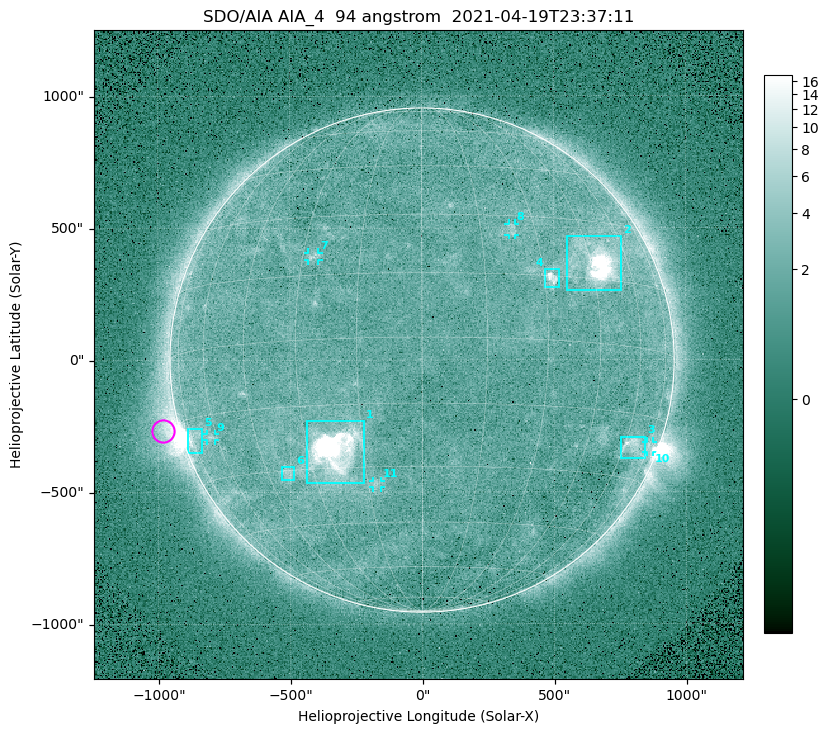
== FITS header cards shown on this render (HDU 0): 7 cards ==
TELESCOP= 'SDO/AIA '
INSTRUME= 'AIA_4   '
WAVELNTH=                   94
WAVEUNIT= 'angstrom'
DATE-OBS= '2021-04-19T23:37:11.14'
CTYPE1  = 'HPLN-TAN'
CTYPE2  = 'HPLT-TAN'

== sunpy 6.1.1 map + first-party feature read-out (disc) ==
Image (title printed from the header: SDO/AIA AIA_4  94 angstrom  2021-04-19T23:37:11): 512 x 512 px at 4.8 arcsec/px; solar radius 955 arcsec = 199 px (full disc in frame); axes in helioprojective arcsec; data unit not stated in the header (colour bar unlabelled)
Orientation: roll -0.138 deg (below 1 deg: not rotated)
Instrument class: DISC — disc imager (sunpy class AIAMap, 94 A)
Bright regions (active regions / flare kernels): reference = the median radial profile (limb darkening/brightening removed); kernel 5 px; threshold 5 sigma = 2.54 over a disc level ~1.78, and >= 1.15x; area >= 9 px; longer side >= 5 px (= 24 arcsec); searched inside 0.97 R_sun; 11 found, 11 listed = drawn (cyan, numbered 1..; 5 of them under ~33 arcsec drawn as corner ticks so the feature stays visible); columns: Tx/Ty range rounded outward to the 10 arcsec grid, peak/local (2 s.f.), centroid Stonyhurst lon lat
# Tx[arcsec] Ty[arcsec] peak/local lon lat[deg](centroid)
1 -440..-220 -470..-230 830 -23 -26
2 550..760 260..470 64 +47 +19
3 750..850 -380..-290 4.3 +64 -22
4 460..520 270..350 6.9 +32 +14
5 -890..-830 -350..-260 6.2 -73 -19
6 -540..-480 -450..-400 3 -38 -31
7 -430..-390 380..410 3.1 -27 +20
8 330..360 470..520 2.9 +23 +26
9 -820..-780 -300..-280 2.9 -63 -20
10 850..880 -350..-310 2.9 +75 -21
11 -190..-160 -480..-450 2.8 -13 -34
Off-limb structures (1.02-1.3 R_sun): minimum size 50 px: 6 found; the strongest spans PA ~90..115 deg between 1.02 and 1.21 R_sun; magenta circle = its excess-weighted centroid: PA ~105 deg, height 1.06 R_sun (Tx ~-980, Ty ~-270 arcsec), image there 5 x the reference